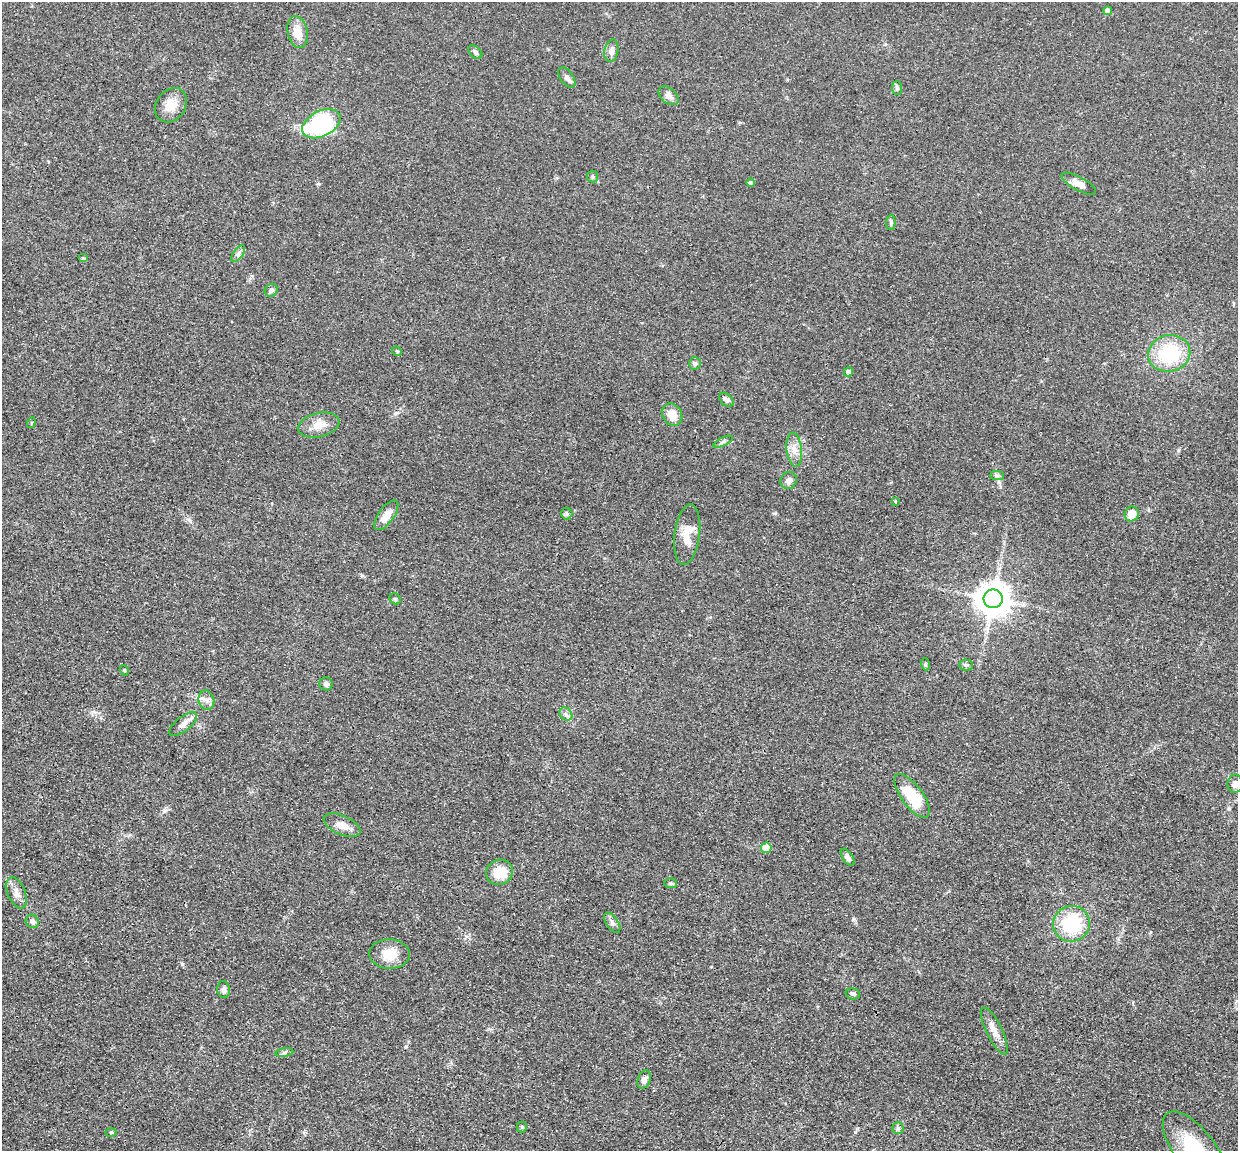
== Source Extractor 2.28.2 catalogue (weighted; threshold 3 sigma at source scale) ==
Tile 7 of 4 x 4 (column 3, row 2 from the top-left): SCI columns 2475-3710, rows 2548-3696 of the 4950 x 4974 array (HDU 1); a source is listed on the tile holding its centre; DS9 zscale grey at full resolution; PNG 1240 x 1153 px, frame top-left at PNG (2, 2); each listed source drawn as its Kron ellipse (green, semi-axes under 4 px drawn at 4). Shown black and unused: <1% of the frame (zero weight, under 3 of 4 exposures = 1% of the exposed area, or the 3 px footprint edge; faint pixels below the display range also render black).
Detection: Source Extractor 2.28.2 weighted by HDU 2 'WHT'; one run over the whole footprint, this tile lists its part. Background 0.0475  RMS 0.005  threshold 0.0223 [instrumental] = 3 sigma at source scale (4.5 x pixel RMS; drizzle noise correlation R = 1.50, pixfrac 1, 0.05/0.05 arcsec/px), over >= 5 px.
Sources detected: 63; all 63 listed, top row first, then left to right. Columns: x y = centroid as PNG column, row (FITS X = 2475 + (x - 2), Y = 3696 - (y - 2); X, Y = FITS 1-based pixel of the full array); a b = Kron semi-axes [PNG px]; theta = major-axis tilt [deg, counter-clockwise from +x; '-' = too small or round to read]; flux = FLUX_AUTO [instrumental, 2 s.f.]
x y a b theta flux
1108 11 4 4 - 2.3
298 32 16 10 -79 7
611 51 11 7 80 3.1
475 52 8 5 -47 1.2
567 77 11 6 -54 2
897 88 7 5 -87 0.96
669 96 11 7 -41 2.6
171 105 18 14 54 7.1
321 124 20 12 27 69
593 177 6 5 - 0.88
751 183 4 4 - 1
1079 184 19 6 -29 3.8
891 222 7 4 88 0.9
238 254 9 5 55 1.4
83 258 5 4 - 0.55
271 290 7 6 - 1.3
397 351 5 4 - 0.71
1169 353 21 18 13 30
695 363 6 6 - 1
848 372 5 4 - 2.1
726 400 8 5 -41 1.6
672 415 12 9 -61 5.9
31 423 5 3 - 0.4
319 425 21 12 13 6.1
723 442 10 3 26 1
794 449 17 7 -83 4.3
997 475 7 4 0 0.94
789 480 9 8 - 2.1
895 501 4 3 - 0.48
567 514 6 5 - 0.91
1132 514 7 7 - 6.3
386 515 17 8 54 5.1
687 535 30 12 82 8.1
395 599 6 5 - 0.71
993 599 9 9 - 950
925 664 6 4 -73 0.65
966 665 7 5 -2 0.92
124 670 5 3 - 0.45
326 684 7 6 - 1.5
206 700 10 8 -76 2.5
566 714 7 6 - 1.3
183 724 17 7 39 3.2
1235 784 9 7 88 2.6
912 796 26 10 -53 18
342 825 20 9 -24 4.7
766 848 5 5 - 12
848 857 10 5 -57 1.6
499 872 14 12 28 10
671 883 6 5 - 0.85
17 893 16 8 -67 3.3
32 921 7 6 - 1.7
612 923 12 6 -57 1.8
1072 924 18 18 - 28
390 954 20 14 -1 9.1
224 989 8 6 -84 1.8
853 994 7 5 -14 0.96
994 1031 26 7 -64 5
284 1052 9 4 9 1
644 1080 9 6 68 2.2
522 1127 5 5 - 0.63
898 1128 5 5 - 0.92
111 1132 5 3 - 0.54
1195 1150 47 20 -52 39
Isophote crosses this tile's border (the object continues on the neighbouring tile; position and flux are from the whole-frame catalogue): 1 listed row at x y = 1195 1150
Unlisted compact peaks at least as high as the median listed source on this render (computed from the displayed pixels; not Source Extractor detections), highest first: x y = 182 964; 164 811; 855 1132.